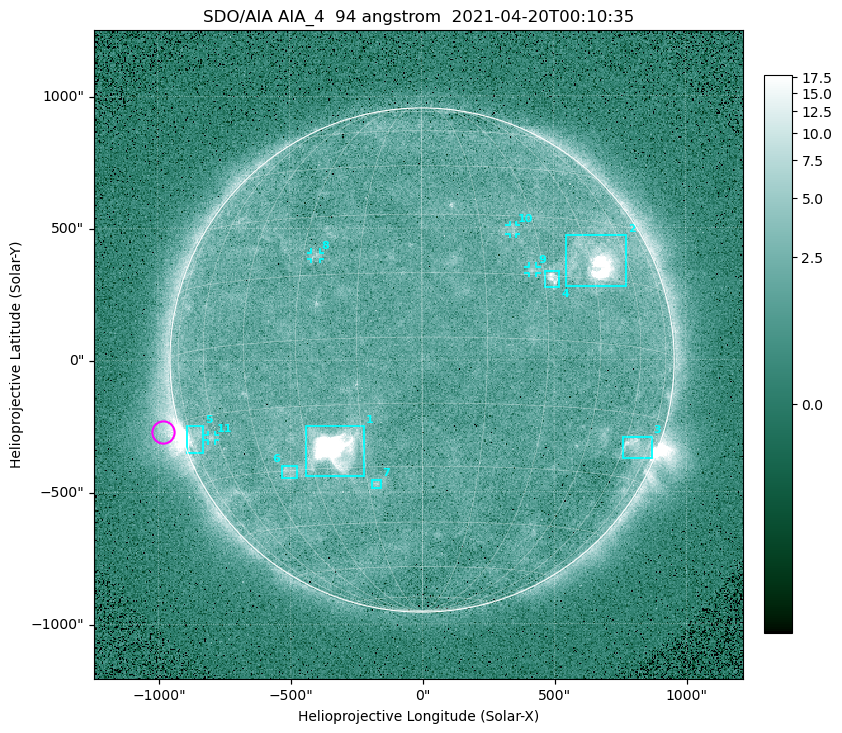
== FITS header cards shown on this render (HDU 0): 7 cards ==
TELESCOP= 'SDO/AIA '
INSTRUME= 'AIA_4   '
WAVELNTH=                   94
WAVEUNIT= 'angstrom'
DATE-OBS= '2021-04-20T00:10:35.12'
CTYPE1  = 'HPLN-TAN'
CTYPE2  = 'HPLT-TAN'

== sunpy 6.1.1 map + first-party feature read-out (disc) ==
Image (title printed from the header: SDO/AIA AIA_4  94 angstrom  2021-04-20T00:10:35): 512 x 512 px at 4.8 arcsec/px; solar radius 955 arcsec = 199 px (full disc in frame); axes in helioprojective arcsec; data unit not stated in the header (colour bar unlabelled)
Orientation: roll -0.138 deg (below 1 deg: not rotated)
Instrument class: DISC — disc imager (sunpy class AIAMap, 94 A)
Bright regions (active regions / flare kernels): reference = the median radial profile (limb darkening/brightening removed); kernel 5 px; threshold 5 sigma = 2.46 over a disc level ~1.75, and >= 1.15x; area >= 9 px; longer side >= 5 px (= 24 arcsec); searched inside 0.97 R_sun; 11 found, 11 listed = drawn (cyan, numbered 1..; 4 of them under ~33 arcsec drawn as corner ticks so the feature stays visible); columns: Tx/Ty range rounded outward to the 10 arcsec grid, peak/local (2 s.f.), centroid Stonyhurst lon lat
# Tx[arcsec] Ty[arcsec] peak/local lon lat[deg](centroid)
1 -440..-220 -440..-250 986 -23 -25
2 540..780 280..470 44 +47 +20
3 760..870 -380..-290 4.4 +66 -22
4 460..520 270..340 6.5 +32 +14
5 -900..-830 -350..-250 6.5 -72 -19
6 -540..-470 -450..-400 3.2 -37 -30
7 -190..-160 -490..-450 3.1 -13 -34
8 -420..-380 380..410 2.9 -27 +20
9 400..440 330..360 2.9 +27 +16
10 330..360 470..510 2.7 +24 +26
11 -810..-780 -300..-280 2.9 -63 -20
Off-limb structures (1.02-1.3 R_sun): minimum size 50 px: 6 found; the strongest spans PA ~90..115 deg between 1.02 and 1.22 R_sun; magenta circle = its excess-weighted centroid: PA ~105 deg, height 1.07 R_sun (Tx ~-980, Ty ~-270 arcsec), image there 4.6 x the reference